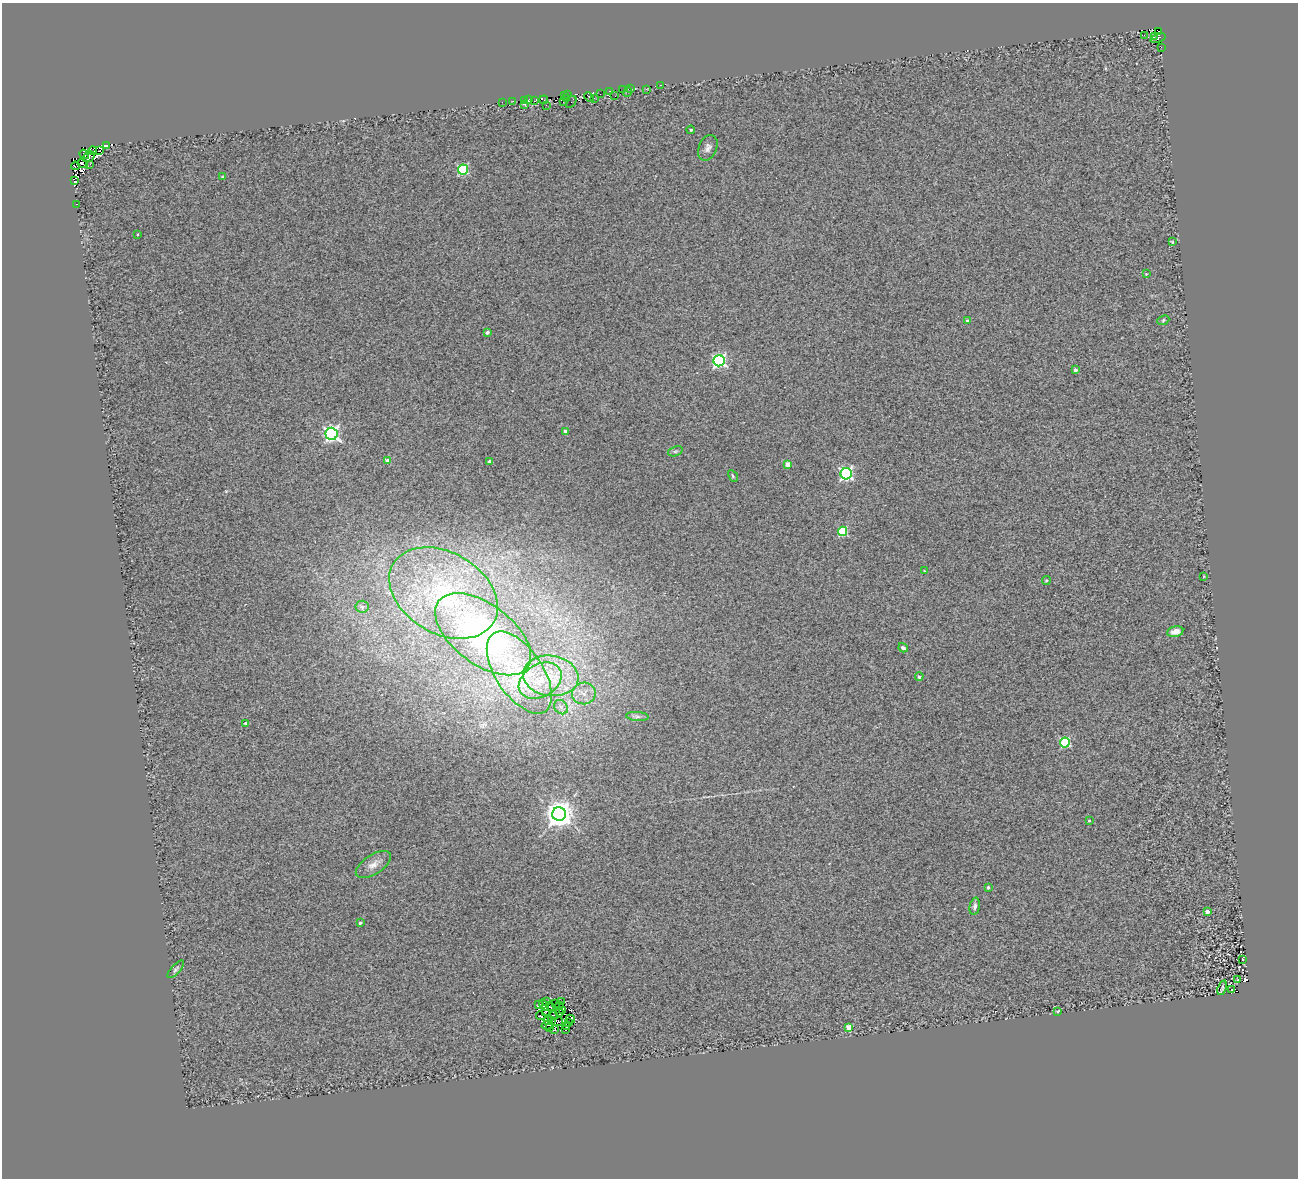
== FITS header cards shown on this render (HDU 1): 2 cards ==
NAXIS1  =                 1296
NAXIS2  =                 1176

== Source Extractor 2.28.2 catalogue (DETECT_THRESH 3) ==
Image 1296 x 1176 px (HDU 1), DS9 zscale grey, 1 PNG px = 1 image px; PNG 1300 x 1180 px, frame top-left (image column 1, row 1176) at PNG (2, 3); each listed source drawn as its Kron ellipse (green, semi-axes under 4 px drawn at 4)
Background 0.377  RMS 0.32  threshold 0.95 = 3 sigma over >= 5 px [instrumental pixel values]
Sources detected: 129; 17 with non-positive FLUX_AUTO (blend fragments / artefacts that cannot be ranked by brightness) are neither listed nor drawn; the other 112 listed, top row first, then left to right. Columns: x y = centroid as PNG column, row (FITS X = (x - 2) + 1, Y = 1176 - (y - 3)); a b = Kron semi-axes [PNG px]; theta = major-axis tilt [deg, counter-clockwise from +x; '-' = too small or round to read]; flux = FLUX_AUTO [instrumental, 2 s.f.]
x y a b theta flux
1159 32 3 2 - 160
1144 35 3 3 - 40
1154 36 3 2 - 460
1158 38 8 4 20 330
1161 47 2 2 - 27
660 85 3 2 - 120
631 88 3 2 - 62
623 89 3 2 - 170
646 89 3 3 - 32
609 91 3 2 - 56
627 92 5 2 - 22
600 94 3 2 - 510
568 95 3 2 - 250
615 95 2 2 - 12
564 96 3 2 - 63
589 97 5 2 - 630
594 98 3 2 - 21
566 99 3 2 - 52
529 100 4 2 - 350
544 100 4 2 - 280
513 101 3 2 - 36
524 101 3 2 - 69
535 101 4 3 - 1200
564 101 2 2 - 150
502 102 2 2 - 42
571 102 7 2 55 24
525 105 3 3 - 48
546 105 3 2 - 19
691 130 4 4 - 31
107 145 4 3 - 880
708 148 13 9 67 110
93 150 4 2 - 960
99 151 3 2 - 78
84 154 5 4 - 1300
89 157 6 4 36 3200
83 164 5 3 - 270
90 164 2 2 - 340
75 166 4 3 - 1800
463 169 5 5 - 2000
222 177 3 2 - 16
74 181 4 3 - 2000
77 204 2 2 - 13
138 234 3 2 - 18
1172 242 3 3 - 22
1146 274 3 2 - 16
1163 320 6 4 25 32
967 321 3 3 - 52
487 332 4 3 - 77
719 361 5 5 - 4800
1075 370 3 3 - 86
565 431 4 4 - 49
332 434 6 6 - 6600
675 451 8 4 19 39
388 461 4 3 - 160
490 462 4 4 - 150
788 464 4 4 - 200
846 474 5 5 - 4200
733 476 6 4 -62 28
843 531 5 4 - 1300
924 571 3 3 - 14
1203 576 3 2 - 17
1046 580 5 4 - 27
443 593 58 40 -30 3100
362 607 6 6 - 55
1175 632 8 5 12 150
483 634 55 30 -37 5400
903 648 5 4 - 88
519 672 47 23 -56 1700
551 676 28 20 -7 1000
919 677 4 4 - 48
540 681 23 16 31 770
584 693 12 11 - 200
561 707 8 6 -48 80
637 716 11 4 -4 65
246 723 3 3 - 61
1065 743 5 5 - 1600
559 814 7 6 - 29000
1089 820 3 3 - 22
373 864 20 9 32 200
988 887 3 3 - 40
975 906 9 5 77 62
1207 912 4 3 - 160
360 923 3 3 - 44
1243 959 3 2 - 9.1
176 969 11 4 48 49
1238 980 3 2 - 15
1222 988 8 2 72 31
1231 989 3 2 - 60
547 1001 4 2 - 19
561 1002 4 2 - 53
556 1003 3 2 - 19
538 1005 4 2 - 24
544 1005 6 3 -57 79
559 1006 3 2 - 19
550 1007 5 3 - 24
546 1011 3 2 - 19
562 1011 3 2 - 2.9
1058 1011 3 3 - 130
559 1012 4 2 - 19
554 1015 4 2 - 8
541 1016 5 4 - 12
570 1019 4 3 - 33
547 1020 4 2 - 17
551 1020 3 2 - 33
557 1022 6 3 9 2.3
568 1023 3 2 - 16
547 1025 6 2 15 8.4
549 1027 3 2 - 6.3
567 1027 3 2 - 20
849 1027 4 4 - 430
554 1030 3 2 - 8.9
566 1030 3 2 - 5.3
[17 non-positive-flux detections neither listed nor drawn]